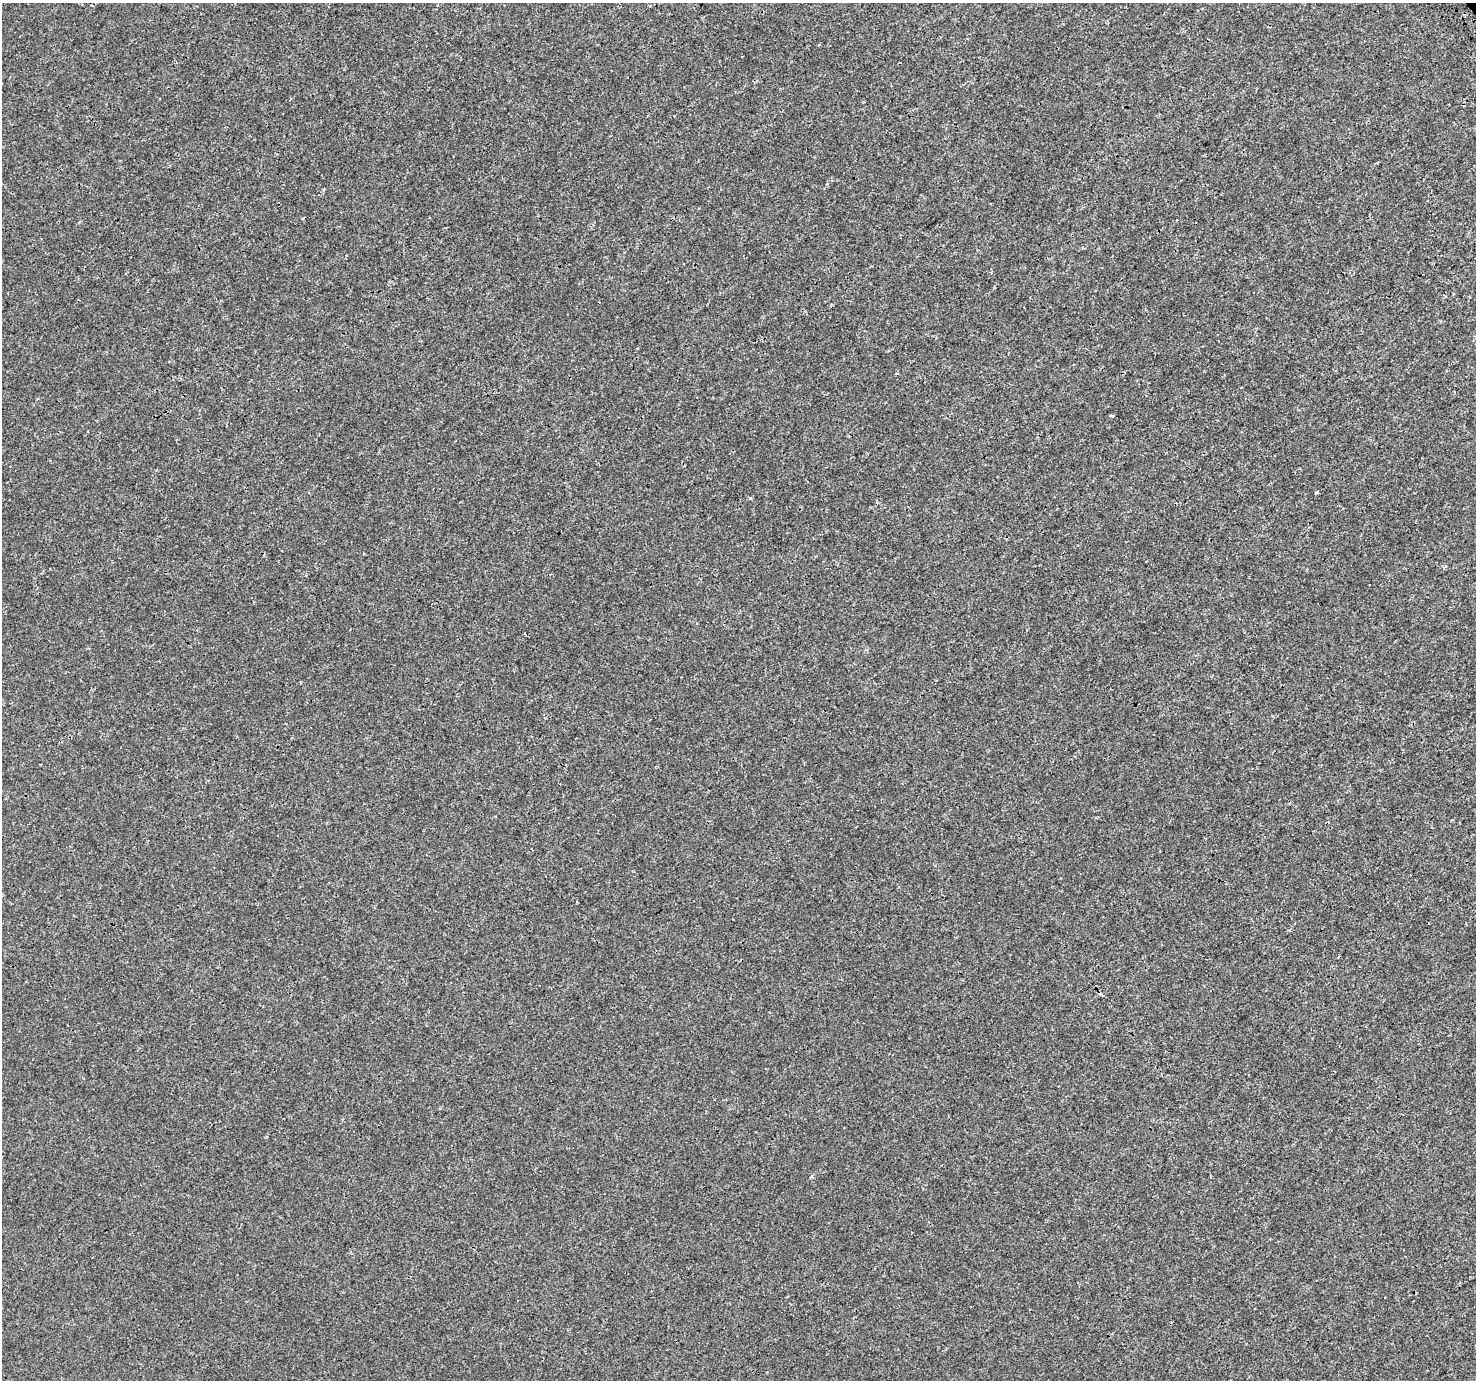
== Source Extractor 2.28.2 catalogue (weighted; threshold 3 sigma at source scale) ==
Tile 10 of 4 x 4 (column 2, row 3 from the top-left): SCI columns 1585-3058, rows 1631-3008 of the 6123 x 6077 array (HDU 1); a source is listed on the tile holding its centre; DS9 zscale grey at full resolution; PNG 1478 x 1382 px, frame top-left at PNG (2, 3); no overlay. Shown black and unused: <1% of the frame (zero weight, under 3 of 4 exposures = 7% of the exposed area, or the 3 px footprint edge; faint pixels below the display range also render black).
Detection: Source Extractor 2.28.2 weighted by HDU 2 'WHT'; one run over the whole footprint, this tile lists its part. Background 0.00158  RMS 0.0014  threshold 0.00627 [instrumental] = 3 sigma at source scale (4.5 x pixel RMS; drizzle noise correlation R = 1.50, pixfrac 1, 0.0396/0.0396 arcsec/px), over >= 5 px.
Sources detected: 4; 2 cosmic-ray / hot-pixel residue — not listed; the other 2 listed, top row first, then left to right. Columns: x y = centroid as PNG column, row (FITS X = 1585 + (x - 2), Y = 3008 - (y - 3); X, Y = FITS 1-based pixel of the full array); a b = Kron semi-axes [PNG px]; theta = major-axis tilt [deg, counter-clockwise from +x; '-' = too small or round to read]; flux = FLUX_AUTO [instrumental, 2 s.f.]
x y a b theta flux
1316 493 3 3 - 0.36
812 1176 4 4 - 0.2